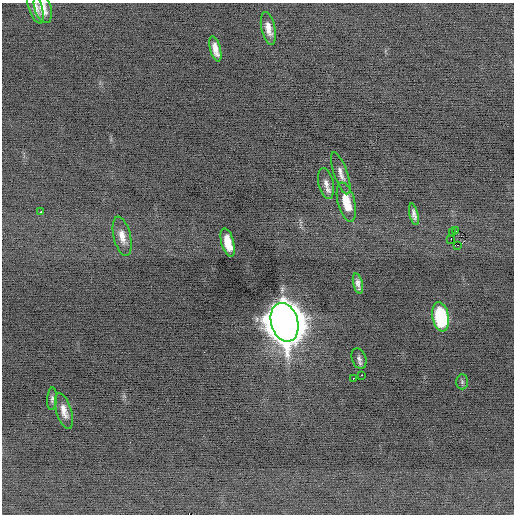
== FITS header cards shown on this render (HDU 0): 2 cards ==
NAXIS1  =                  512 / Axis length
NAXIS2  =                  512 / Axis length

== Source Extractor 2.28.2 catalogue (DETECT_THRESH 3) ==
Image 512 x 512 px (HDU 0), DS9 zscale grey, 1 PNG px = 1 image px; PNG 516 x 516 px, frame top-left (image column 1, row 512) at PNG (2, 3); each listed source drawn as its Kron ellipse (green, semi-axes under 4 px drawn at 4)
Background -0.27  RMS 0.73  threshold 2.18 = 3 sigma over >= 5 px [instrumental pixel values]
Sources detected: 24; all 24 listed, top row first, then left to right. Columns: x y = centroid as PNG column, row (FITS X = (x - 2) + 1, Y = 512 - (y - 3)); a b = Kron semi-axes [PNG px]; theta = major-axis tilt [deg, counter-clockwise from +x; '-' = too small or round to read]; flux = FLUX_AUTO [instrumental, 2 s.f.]
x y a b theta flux
35 8 17 6 -71 350
43 8 15 8 -73 530
268 28 16 7 -78 480
215 49 13 5 -75 430
341 173 22 6 -71 340
326 183 16 7 -78 330
346 202 20 8 -75 1200
41 212 2 2 - 180
414 214 11 4 -77 220
456 231 2 2 - 85
453 233 2 2 - 32
122 236 20 8 -77 540
451 239 2 2 - 120
228 242 15 6 -75 900
458 245 3 2 - 150
358 284 10 4 -76 230
441 317 15 8 -80 4000
285 322 20 13 -75 160000
359 359 10 7 -70 190
362 375 3 2 - 310
353 378 2 2 - 33
462 382 7 6 - 110
52 399 11 5 87 140
64 411 18 7 -73 440
At the frame edge (FLAGS 8, measured only in part): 1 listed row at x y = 43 8